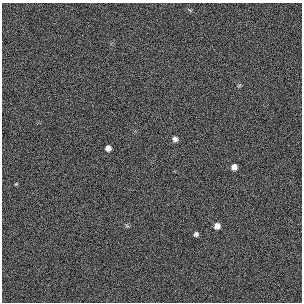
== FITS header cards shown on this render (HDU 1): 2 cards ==
NAXIS1  =                  300 / length of original image axis
NAXIS2  =                  300 / length of original image axis

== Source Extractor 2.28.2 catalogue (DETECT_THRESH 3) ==
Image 300 x 300 px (HDU 1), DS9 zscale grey, 1 PNG px = 1 image px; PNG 304 x 304 px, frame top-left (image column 1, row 300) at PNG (2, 3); no overlay
Background 383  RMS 67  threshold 200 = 3 sigma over >= 5 px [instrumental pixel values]
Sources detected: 6; all 6 listed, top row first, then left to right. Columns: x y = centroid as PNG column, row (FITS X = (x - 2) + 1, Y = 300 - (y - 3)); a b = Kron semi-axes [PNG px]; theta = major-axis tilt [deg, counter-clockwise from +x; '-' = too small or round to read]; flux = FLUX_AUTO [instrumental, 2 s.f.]
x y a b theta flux
175 139 6 6 - 15000
108 148 5 5 - 25000
234 167 5 5 - 26000
16 184 4 4 - 4000
217 226 6 6 - 27000
196 234 5 4 - 10000